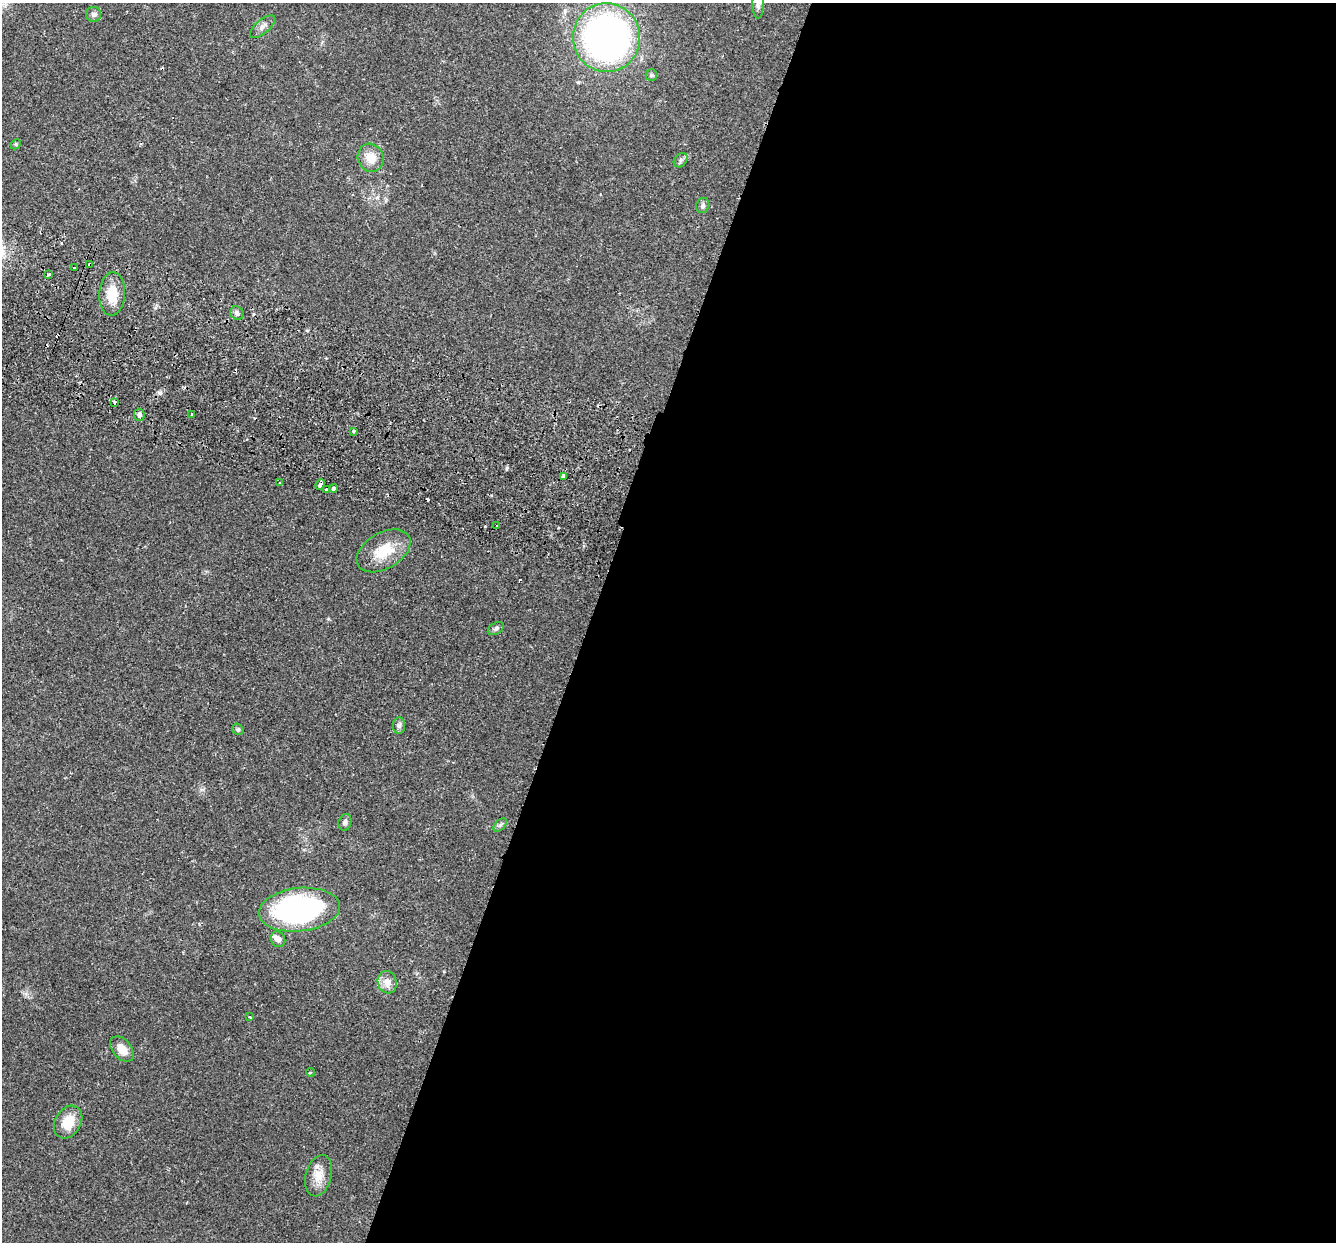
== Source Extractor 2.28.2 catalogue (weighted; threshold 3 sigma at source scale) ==
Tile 12 of 4 x 4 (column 4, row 3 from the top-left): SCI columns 4023-5356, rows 1430-2669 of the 5382 x 5466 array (HDU 1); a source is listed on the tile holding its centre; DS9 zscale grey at full resolution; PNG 1338 x 1244 px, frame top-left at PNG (2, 3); each listed source drawn as its Kron ellipse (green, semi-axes under 4 px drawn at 4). Shown black and unused: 56% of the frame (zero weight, under 2 of 3 exposures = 3% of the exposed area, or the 3 px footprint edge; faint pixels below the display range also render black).
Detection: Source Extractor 2.28.2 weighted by HDU 2 'WHT'; one run over the whole footprint, this tile lists its part. Background 0.0527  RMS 0.0068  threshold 0.0305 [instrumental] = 3 sigma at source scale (4.5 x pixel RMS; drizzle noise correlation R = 1.50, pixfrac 1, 0.05/0.05 arcsec/px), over >= 5 px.
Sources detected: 48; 9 cosmic-ray / hot-pixel residue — neither listed nor drawn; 1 inside a brighter listed object's ellipse — not listed separately; the other 38 listed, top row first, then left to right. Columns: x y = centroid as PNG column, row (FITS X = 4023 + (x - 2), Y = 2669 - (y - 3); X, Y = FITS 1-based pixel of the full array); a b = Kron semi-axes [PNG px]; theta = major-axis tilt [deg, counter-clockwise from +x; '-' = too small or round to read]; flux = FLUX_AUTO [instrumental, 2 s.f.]
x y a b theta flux
758 4 14 5 -90 2.7
94 14 7 7 - 2
263 27 15 7 40 3.4
607 38 34 33 - 270
651 75 5 5 - 1.4
16 144 6 4 46 0.88
371 158 14 12 -67 9.4
681 160 8 6 50 1.6
703 205 8 6 69 1.9
90 264 4 3 - 1.2
74 268 3 3 - 2.3
49 274 3 2 - 1.4
112 294 22 13 86 13
237 313 7 6 - 2.3
114 402 3 3 - 2.3
139 415 6 5 - 2.4
192 415 3 3 - 1.6
354 431 3 3 - 2.1
563 477 4 3 - 5
280 483 3 3 - 0.86
320 485 6 3 64 6.1
333 488 4 4 - 5.1
326 490 3 3 - 7.6
497 526 3 3 - 2.5
384 551 29 18 30 19
496 629 9 5 31 1.5
399 726 8 6 87 1.8
238 729 6 5 - 1.2
345 822 8 6 73 1.9
500 825 8 4 45 1.4
299 910 41 21 6 140
278 939 8 7 - 3
387 982 11 9 -72 6.4
250 1017 4 4 - 0.75
122 1049 14 9 -50 7.1
310 1072 4 3 - 0.88
68 1122 17 13 59 13
319 1176 21 13 75 9.3
Overlapping masked pixels (flux is a lower limit): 2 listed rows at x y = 90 264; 563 477
Isophote crosses this tile's border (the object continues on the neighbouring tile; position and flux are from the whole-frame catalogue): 2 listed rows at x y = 758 4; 607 38
Unlisted compact peaks at least as high as the median listed source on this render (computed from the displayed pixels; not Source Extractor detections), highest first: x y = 507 468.